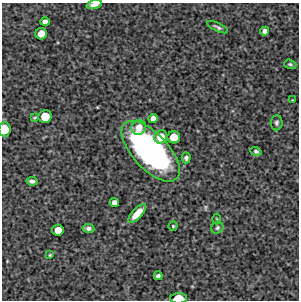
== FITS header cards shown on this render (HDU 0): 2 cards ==
NAXIS1  =                  297 /Length X axis
NAXIS2  =                  298 /Length Y axis

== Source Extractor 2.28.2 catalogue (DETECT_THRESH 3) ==
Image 297 x 298 px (HDU 0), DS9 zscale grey, 1 PNG px = 1 image px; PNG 301 x 302 px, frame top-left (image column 1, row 298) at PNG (2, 3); each listed source drawn as its Kron ellipse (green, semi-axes under 4 px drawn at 4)
Background 5180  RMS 270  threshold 811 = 3 sigma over >= 5 px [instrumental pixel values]
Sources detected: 29; all 29 listed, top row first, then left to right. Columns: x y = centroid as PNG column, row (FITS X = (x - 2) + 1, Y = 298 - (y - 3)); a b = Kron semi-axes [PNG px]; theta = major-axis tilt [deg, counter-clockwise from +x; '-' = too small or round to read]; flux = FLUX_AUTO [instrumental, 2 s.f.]
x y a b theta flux
94 5 8 4 17 9.3e+04
45 22 5 4 - 9.7e+04
217 27 11 3 -25 4.5e+04
265 31 4 4 - 8.3e+04
41 34 6 5 - 2.3e+05
290 64 6 4 -19 3.4e+04
292 100 3 2 - 1.3e+04
45 117 6 6 - 3.7e+05
35 118 3 2 - 2.0e+04
153 118 5 4 - 9.7e+04
276 123 7 6 - 4.4e+04
139 127 7 7 - 1.8e+05
4 129 7 6 - 4.3e+05
161 137 7 6 - 2.8e+05
174 137 6 6 - 3.3e+05
151 151 38 17 -47 5.7e+06
256 151 5 4 - 3.9e+04
186 158 5 4 - 4.8e+04
32 181 5 4 - 5.3e+04
114 202 4 4 - 8.8e+04
137 213 12 5 47 2.7e+05
217 219 5 3 - 1.9e+04
173 226 4 4 - 2.4e+04
88 228 6 4 -8 5.6e+04
217 228 6 5 - 4.0e+04
58 230 6 5 - 2.3e+05
50 255 3 2 - 1.8e+04
158 276 4 4 - 5.5e+04
179 298 8 5 1 4.4e+05
At the frame edge (FLAGS 8, measured only in part): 3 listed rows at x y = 94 5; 4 129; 179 298